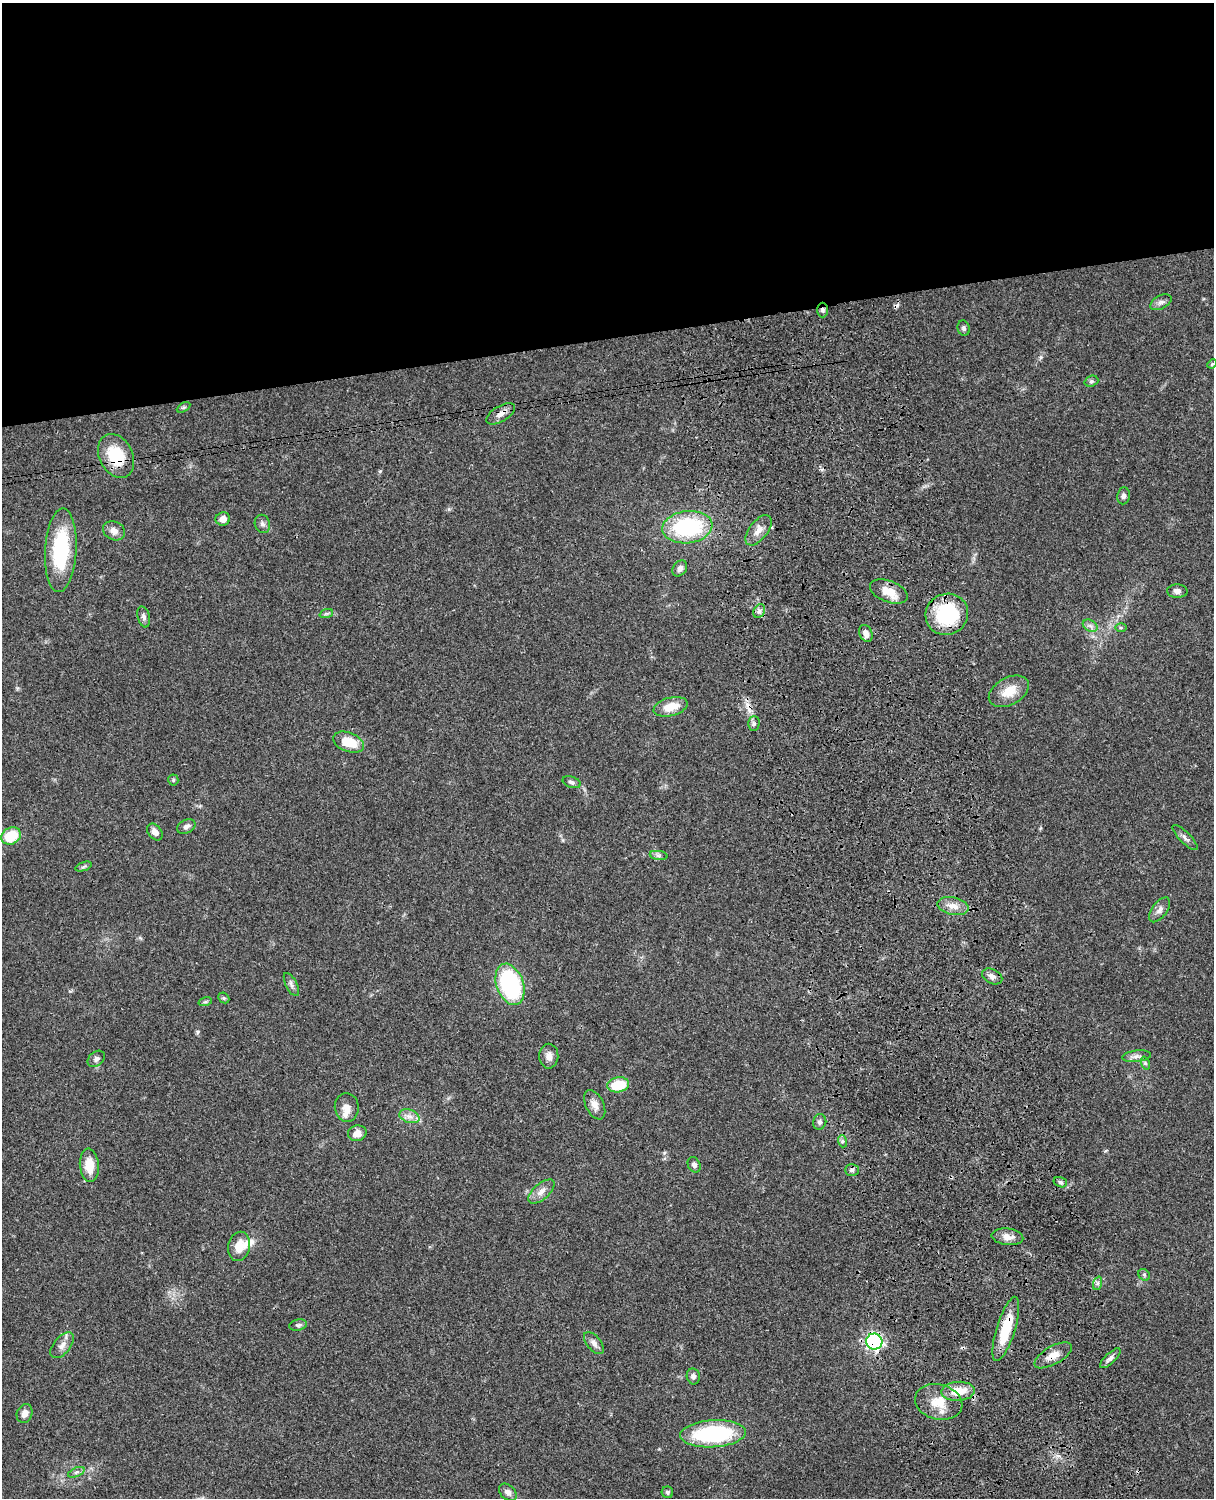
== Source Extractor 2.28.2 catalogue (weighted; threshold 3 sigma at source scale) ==
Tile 2 of 4 x 3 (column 2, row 1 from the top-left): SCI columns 1334-2545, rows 3268-4763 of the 5089 x 4928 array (HDU 1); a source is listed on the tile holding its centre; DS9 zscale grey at full resolution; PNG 1216 x 1500 px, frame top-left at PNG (2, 3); each listed source drawn as its Kron ellipse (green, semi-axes under 4 px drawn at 4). Shown black and unused: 23% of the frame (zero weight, under 3 of 4 exposures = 6% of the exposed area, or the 3 px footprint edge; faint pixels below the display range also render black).
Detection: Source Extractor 2.28.2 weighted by HDU 2 'WHT'; one run over the whole footprint, this tile lists its part. Background 0.0756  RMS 0.0057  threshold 0.0259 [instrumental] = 3 sigma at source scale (4.5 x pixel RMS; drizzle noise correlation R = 1.50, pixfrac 1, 0.05/0.05 arcsec/px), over >= 5 px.
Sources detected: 83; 2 cosmic-ray / hot-pixel residue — neither listed nor drawn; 2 inside a brighter listed object's ellipse — not listed separately; the other 79 listed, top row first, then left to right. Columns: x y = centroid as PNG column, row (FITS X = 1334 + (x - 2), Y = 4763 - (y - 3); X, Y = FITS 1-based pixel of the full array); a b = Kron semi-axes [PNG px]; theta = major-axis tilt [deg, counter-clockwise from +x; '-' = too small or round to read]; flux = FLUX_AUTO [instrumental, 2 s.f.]
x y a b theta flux
1161 302 11 6 28 2.1
823 310 7 5 -90 1.3
964 328 8 6 -72 1.4
1212 364 5 4 - 0.64
1091 381 7 5 19 1.1
184 407 7 4 30 0.94
501 414 16 7 30 3.9
116 456 23 16 -63 24
1123 496 8 6 82 1.8
223 519 7 6 - 4.5
262 524 9 7 -71 2.1
687 527 25 16 7 55
758 530 18 9 53 5
114 531 11 9 -26 4.2
61 550 42 15 86 44
680 568 9 6 52 2.4
1177 591 10 6 -2 2.2
889 592 20 10 -21 8.9
759 611 7 5 60 1.6
326 614 7 4 19 1
947 614 21 20 - 40
144 617 11 6 -76 1.8
1090 626 8 5 -31 1.8
1121 628 6 4 0 0.79
866 633 9 6 -67 3.4
1009 691 22 13 29 10
671 707 17 9 15 9.2
754 724 7 5 89 1.3
348 742 16 9 -21 13
173 780 5 5 - 0.79
572 782 9 5 -18 1.5
186 826 10 6 25 2
155 832 9 6 -52 3.2
11 836 10 8 29 17
1185 838 16 5 -45 2.2
659 855 9 4 -8 1.4
84 867 8 3 19 0.92
953 906 16 8 -13 5.1
1160 910 14 7 53 2.7
992 976 10 7 -27 2.4
510 984 21 13 -71 68
291 985 13 5 -63 1.9
224 998 6 4 -44 0.79
205 1002 7 4 18 0.79
549 1056 12 9 90 3.8
1136 1056 14 5 7 2.5
96 1059 10 7 39 1.8
1145 1063 7 4 -72 1
618 1085 11 7 10 18
595 1105 16 9 -64 4.2
347 1107 14 12 -84 4.8
409 1116 10 6 -18 3
820 1122 8 6 73 1.7
357 1133 9 8 - 4.6
842 1141 6 4 -72 0.97
89 1165 17 9 -85 10
694 1165 8 6 -63 2
852 1170 7 6 - 1.4
1060 1182 7 5 -16 1.2
541 1192 16 7 41 4.1
1007 1237 16 8 -7 4.6
239 1246 15 11 76 7.8
1144 1275 6 5 - 1
1098 1283 7 4 71 1.2
298 1325 9 5 10 1.4
1006 1329 33 9 73 20
874 1341 8 8 - 120
594 1343 13 7 -50 2.6
62 1345 15 8 50 3.8
1053 1355 21 9 30 5.9
1110 1358 13 5 43 2.2
693 1376 8 6 -79 1.9
958 1391 16 9 4 11
939 1402 24 17 -14 12
25 1414 9 7 69 3.7
713 1434 33 13 3 55
76 1472 9 4 22 1.4
508 1492 10 7 -42 2.9
667 1492 6 5 - 1
Overlapping masked pixels (flux is a lower limit): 7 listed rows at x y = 823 310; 501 414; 116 456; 947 614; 1006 1329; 874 1341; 1053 1355